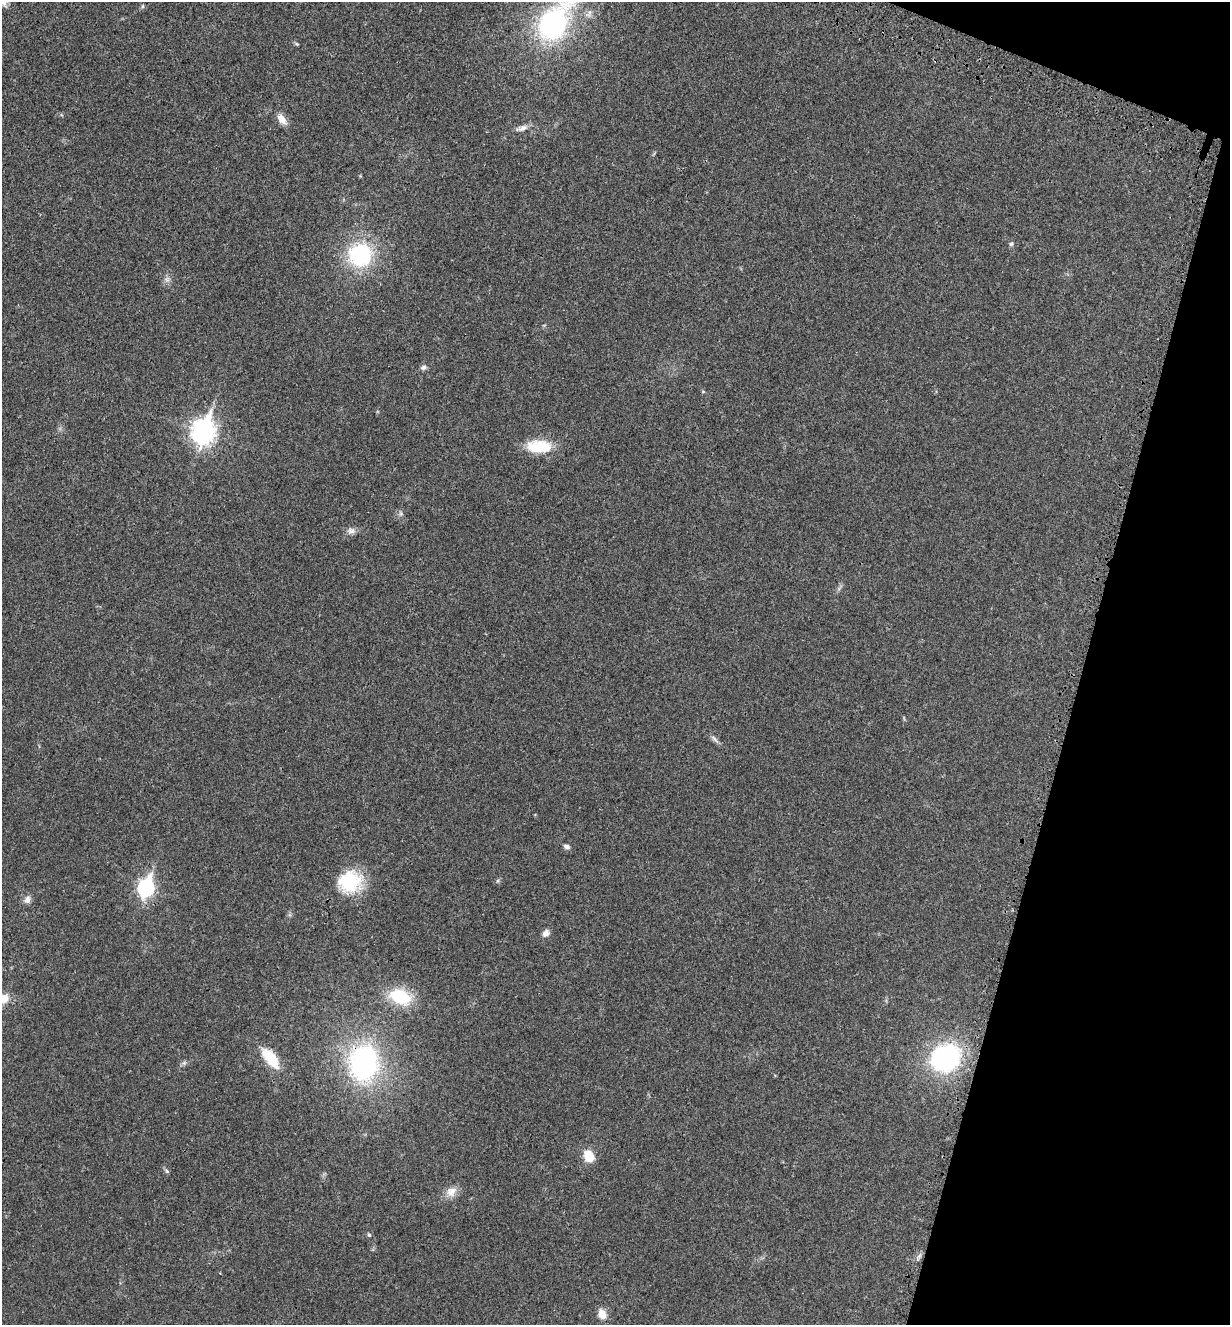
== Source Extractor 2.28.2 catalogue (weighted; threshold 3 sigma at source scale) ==
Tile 8 of 4 x 4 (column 4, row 2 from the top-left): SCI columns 3904-5131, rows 2747-4069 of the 5480 x 5490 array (HDU 1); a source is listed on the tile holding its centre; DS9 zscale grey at full resolution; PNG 1232 x 1327 px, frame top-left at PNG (2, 2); no overlay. Shown black and unused: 14% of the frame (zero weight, under 3 of 4 exposures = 8% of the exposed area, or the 3 px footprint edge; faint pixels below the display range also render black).
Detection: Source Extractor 2.28.2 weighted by HDU 2 'WHT'; one run over the whole footprint, this tile lists its part. Background 0.022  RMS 0.0035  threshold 0.0156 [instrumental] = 3 sigma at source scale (4.5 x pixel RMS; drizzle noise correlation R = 1.50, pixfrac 1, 0.05/0.05 arcsec/px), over >= 5 px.
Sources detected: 37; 1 too faint to see at this stretch — not listed; the other 36 listed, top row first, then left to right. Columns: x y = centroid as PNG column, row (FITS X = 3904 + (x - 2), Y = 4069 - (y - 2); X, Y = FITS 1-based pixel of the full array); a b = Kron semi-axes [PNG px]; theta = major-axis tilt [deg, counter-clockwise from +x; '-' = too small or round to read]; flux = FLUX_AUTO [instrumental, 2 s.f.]
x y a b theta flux
2 2 16 9 -33 2.5
142 6 6 4 89 0.48
589 14 13 9 59 2.3
553 24 37 28 59 58
296 44 7 4 -21 0.46
282 119 15 8 -57 3.1
522 128 20 7 16 2.4
1011 244 6 5 - 0.72
360 255 23 22 - 35
167 280 9 8 - 1.5
424 367 7 6 - 1.1
703 391 5 3 - 0.34
203 431 11 8 73 260
539 446 28 14 -2 13
401 513 10 5 -79 0.95
351 531 12 9 -7 1.8
839 588 12 4 50 0.91
715 739 15 5 -45 1.4
566 846 9 6 -34 1.1
498 881 6 4 89 0.51
350 882 30 26 16 18
146 888 9 7 73 90
27 899 11 9 59 1.9
546 933 9 7 47 1.9
400 997 23 15 -19 18
4 999 16 12 41 5.2
270 1058 29 12 -51 11
946 1058 25 22 37 60
184 1063 7 6 - 0.82
364 1063 33 26 86 75
589 1156 16 12 -62 5.7
166 1171 8 5 -41 0.69
451 1192 17 13 36 3.7
369 1235 6 5 - 0.56
919 1257 13 4 60 1.1
602 1314 10 8 -63 4.3
Overlapping masked pixels (flux is a lower limit): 1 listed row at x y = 364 1063
Isophote crosses this tile's border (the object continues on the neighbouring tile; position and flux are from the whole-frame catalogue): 2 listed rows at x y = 2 2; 4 999